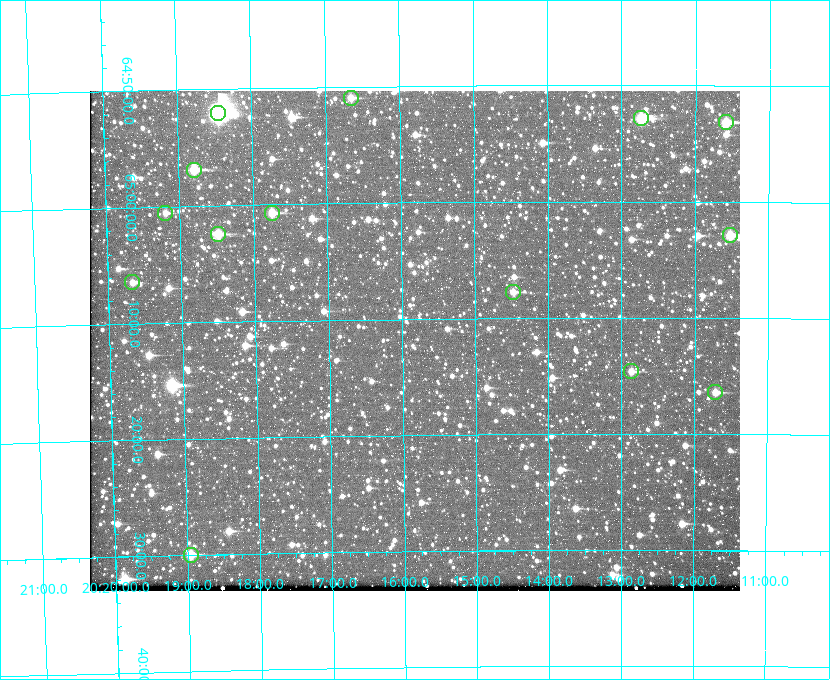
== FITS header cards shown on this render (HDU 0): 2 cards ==
NAXIS1  =                  650 / Width of table row in bytes
NAXIS2  =                  500 / Number of rows in table

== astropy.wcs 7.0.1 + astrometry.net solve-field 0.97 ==
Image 650 x 500 px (HDU 0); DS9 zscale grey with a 90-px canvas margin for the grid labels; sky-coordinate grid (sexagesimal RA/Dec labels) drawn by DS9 from the SOLVED WCS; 14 Tycho-2 reference stars matched to detected sources circled (green)
Header WCS: none
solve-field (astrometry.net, Tycho-2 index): SOLVED blind (the file carries no WCS)
Solved WCS: RA---TAN-SIP/DEC--TAN-SIP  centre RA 20:15:50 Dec +65:12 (303.96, +65.20 deg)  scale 5.16 arcsec/px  FOV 55.9' x 43.0'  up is -179 deg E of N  parity flipped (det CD > 0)
(file carries no celestial WCS; the grid is the blind solution)
Tycho-2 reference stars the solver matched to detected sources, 14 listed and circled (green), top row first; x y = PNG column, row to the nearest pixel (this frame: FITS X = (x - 90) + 1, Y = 500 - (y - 91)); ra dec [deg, ICRS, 3 dp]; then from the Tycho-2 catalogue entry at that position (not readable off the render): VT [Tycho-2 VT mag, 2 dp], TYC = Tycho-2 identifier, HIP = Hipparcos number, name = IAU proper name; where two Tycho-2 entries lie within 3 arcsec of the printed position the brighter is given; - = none
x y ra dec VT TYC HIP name
351 98 304.164 +64.849 10.65 4240-315-1 - -
218 113 304.612 +64.868 7.89 4241-1703-1 100101 -
641 118 303.184 +64.880 9.02 4240-488-1 - -
726 122 302.897 +64.886 9.40 4240-717-1 - -
194 170 304.698 +64.948 10.27 4241-1684-1 - -
165 213 304.798 +65.009 11.15 4241-1628-1 - -
272 213 304.437 +65.012 10.41 4241-1775-1 - -
218 234 304.620 +65.041 10.25 4241-1573-1 - -
730 235 302.882 +65.048 10.25 4240-98-1 - -
132 282 304.916 +65.107 11.17 4241-1518-1 - -
513 292 303.620 +65.129 11.18 4240-34-1 - -
631 371 303.217 +65.244 11.17 4240-236-1 - -
715 392 302.928 +65.273 10.74 4240-760-1 - -
191 555 304.739 +65.499 10.16 4241-1715-1 - -